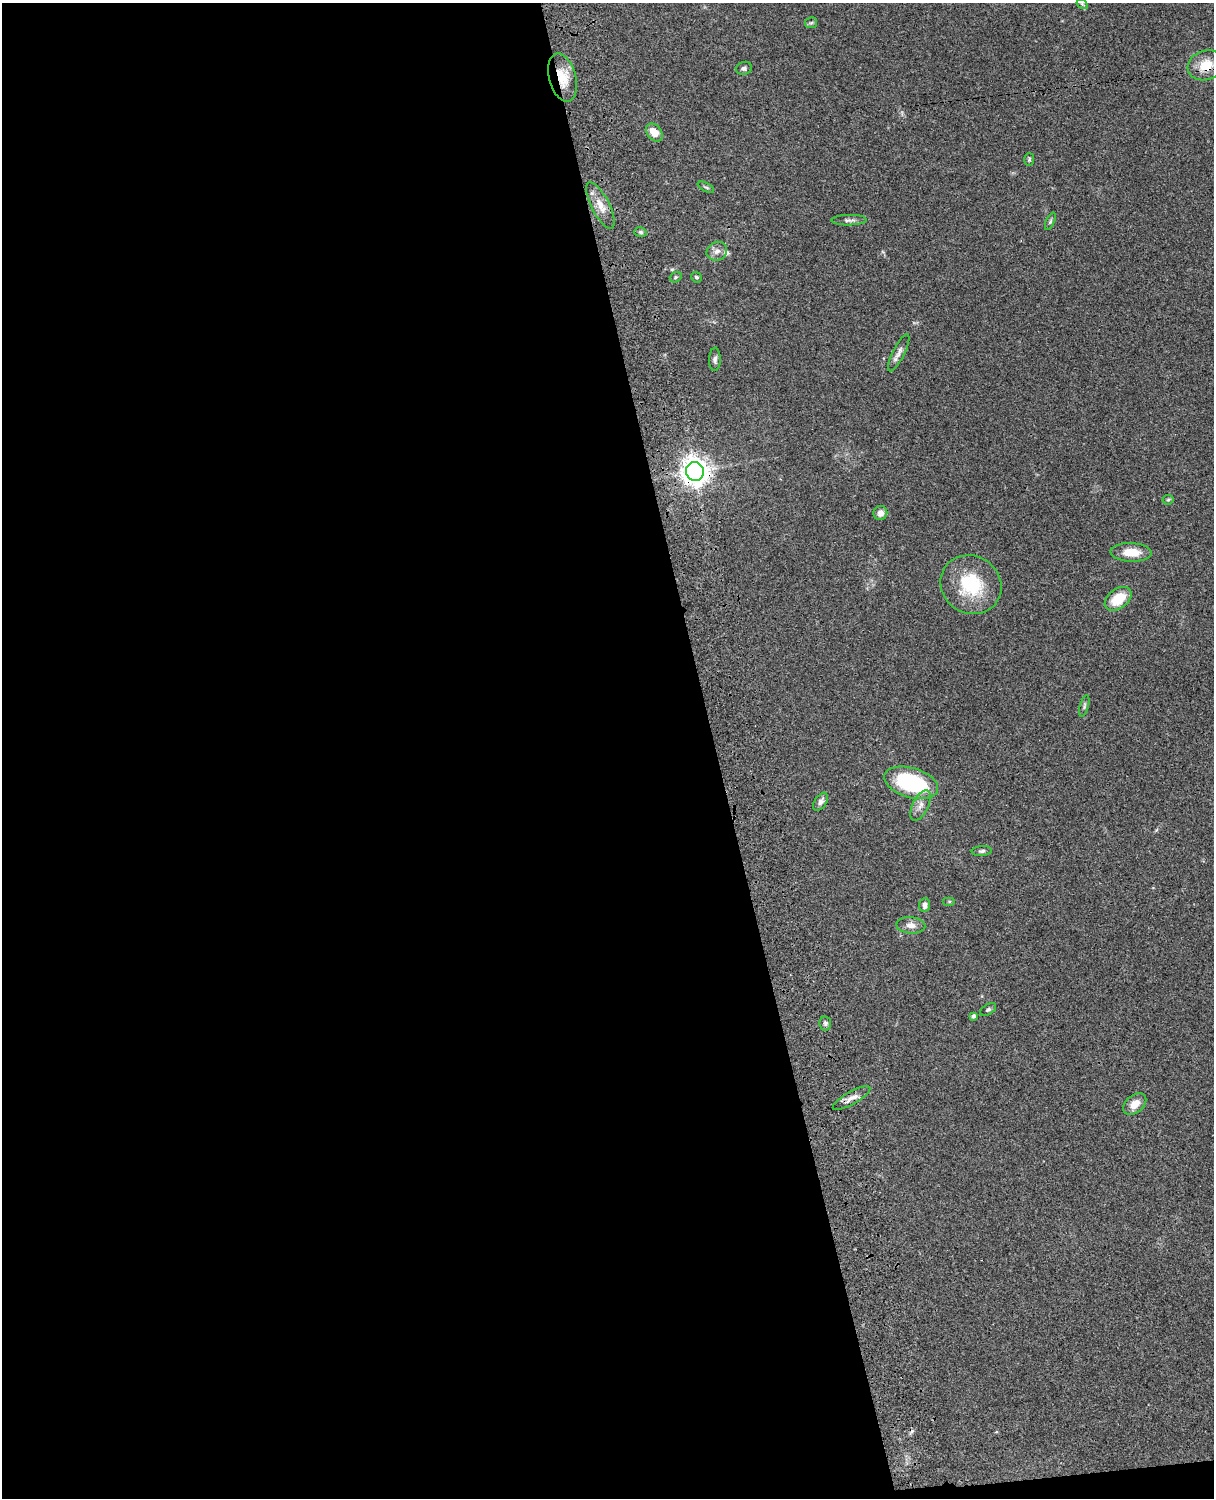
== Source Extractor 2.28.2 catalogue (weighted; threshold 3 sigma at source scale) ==
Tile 9 of 4 x 3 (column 1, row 3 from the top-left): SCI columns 122-1333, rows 277-1772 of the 5087 x 4927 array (HDU 1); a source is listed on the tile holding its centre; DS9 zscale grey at full resolution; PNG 1216 x 1500 px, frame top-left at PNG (2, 3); each listed source drawn as its Kron ellipse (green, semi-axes under 4 px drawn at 4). Shown black and unused: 59% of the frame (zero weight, under 3 of 4 exposures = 6% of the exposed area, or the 3 px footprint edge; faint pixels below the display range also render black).
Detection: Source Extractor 2.28.2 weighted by HDU 2 'WHT'; one run over the whole footprint, this tile lists its part. Background 0.079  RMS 0.0058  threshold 0.0262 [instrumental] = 3 sigma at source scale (4.5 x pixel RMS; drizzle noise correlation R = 1.50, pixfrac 1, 0.05/0.05 arcsec/px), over >= 5 px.
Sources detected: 38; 1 cosmic-ray / hot-pixel residue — neither listed nor drawn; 1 inside a brighter listed object's ellipse — not listed separately; the other 36 listed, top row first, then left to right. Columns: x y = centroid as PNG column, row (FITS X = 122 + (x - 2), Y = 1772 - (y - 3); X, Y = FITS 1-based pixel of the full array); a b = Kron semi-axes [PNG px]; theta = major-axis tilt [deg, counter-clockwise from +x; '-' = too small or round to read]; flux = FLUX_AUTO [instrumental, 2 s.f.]
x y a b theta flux
1082 4 6 4 -32 0.77
811 23 6 5 - 0.91
1206 65 18 14 18 12
744 68 8 6 12 1.6
562 78 24 13 -75 13
654 133 10 7 -51 7.1
1029 159 6 5 - 0.86
706 187 9 3 -29 0.89
600 205 26 9 -63 7.4
849 220 18 5 1 2.2
1050 221 9 4 66 1.1
640 232 6 5 - 1.1
717 251 10 9 - 3.3
676 277 6 5 - 0.8
696 277 6 5 - 0.98
899 353 20 6 63 3.2
715 359 12 5 89 1.9
695 472 9 9 - 660
1168 500 5 5 - 0.88
880 513 7 7 - 3.7
1131 552 20 9 -2 10
971 585 31 28 -33 34
1118 599 15 10 37 15
1084 706 11 4 74 1.2
911 783 28 15 -17 52
821 802 10 6 55 2.4
921 805 16 8 63 4.3
982 851 10 5 5 1.4
949 901 6 4 0 0.7
925 905 7 5 82 2.1
911 925 14 8 -4 4.2
988 1010 9 5 31 1.2
973 1016 4 4 - 1.4
825 1023 7 6 - 1.4
852 1098 21 6 30 4.1
1135 1104 13 9 39 6
Overlapping masked pixels (flux is a lower limit): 3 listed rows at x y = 1206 65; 562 78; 695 472